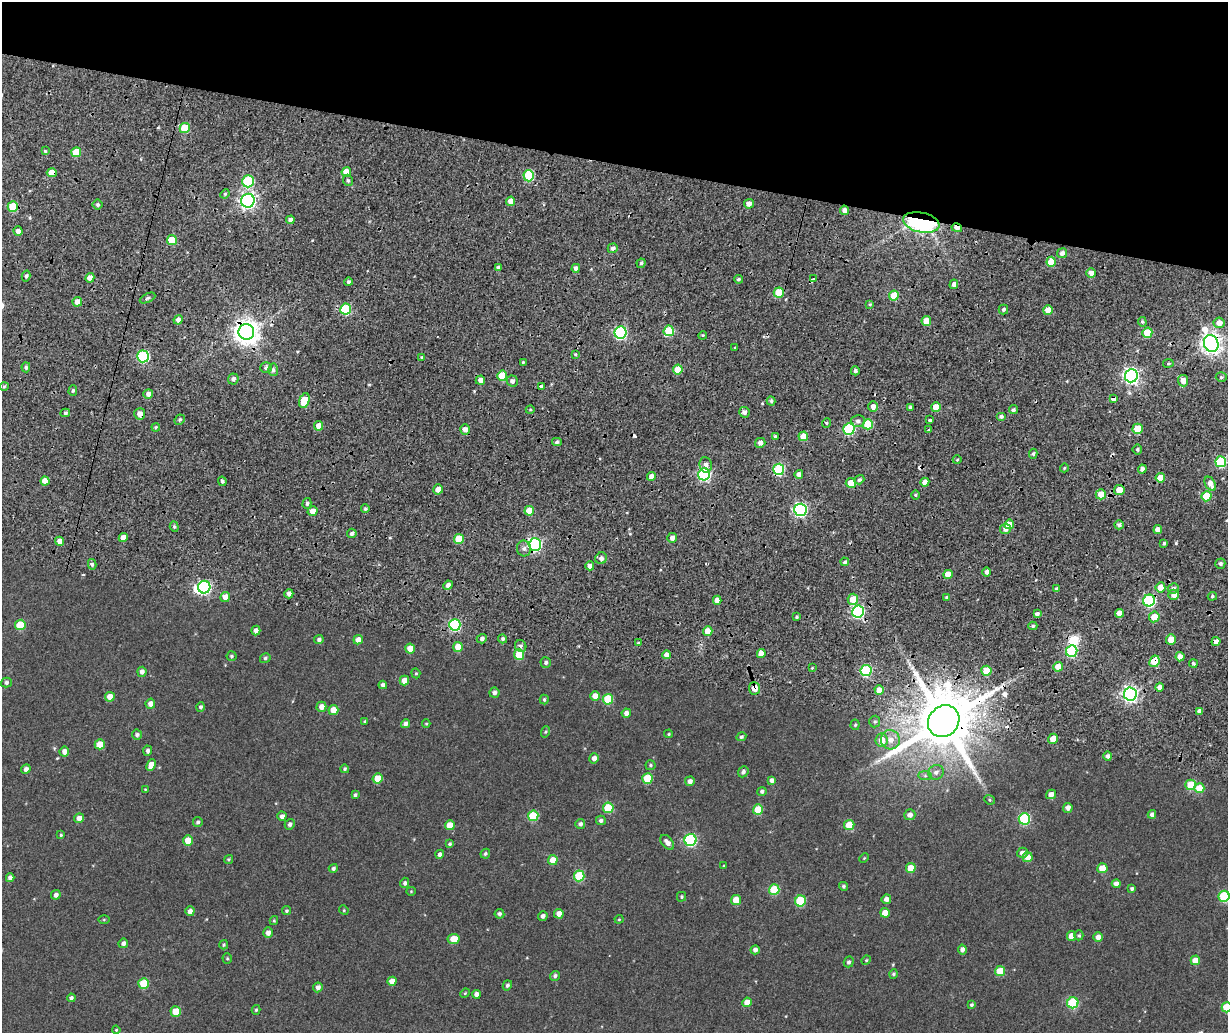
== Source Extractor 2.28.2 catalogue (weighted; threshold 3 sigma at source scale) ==
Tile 2 of 4 x 3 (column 2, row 1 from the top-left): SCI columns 1348-2573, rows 2455-3485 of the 5147 x 3851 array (HDU 1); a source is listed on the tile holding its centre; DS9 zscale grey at full resolution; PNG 1230 x 1035 px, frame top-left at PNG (2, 2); each listed source drawn as its Kron ellipse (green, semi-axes under 4 px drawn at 4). Shown black and unused: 16% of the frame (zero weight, under 2 of 4 exposures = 9% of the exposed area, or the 3 px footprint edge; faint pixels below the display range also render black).
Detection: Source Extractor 2.28.2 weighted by HDU 2 'WHT'; one run over the whole footprint, this tile lists its part. Background 0.0816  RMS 0.044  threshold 0.198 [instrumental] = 3 sigma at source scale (4.5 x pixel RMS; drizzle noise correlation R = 1.50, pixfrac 1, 0.0396/0.0396 arcsec/px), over >= 5 px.
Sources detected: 345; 2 inside a brighter object's white glare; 7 cosmic-ray / hot-pixel residue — neither listed nor drawn; the other 336 listed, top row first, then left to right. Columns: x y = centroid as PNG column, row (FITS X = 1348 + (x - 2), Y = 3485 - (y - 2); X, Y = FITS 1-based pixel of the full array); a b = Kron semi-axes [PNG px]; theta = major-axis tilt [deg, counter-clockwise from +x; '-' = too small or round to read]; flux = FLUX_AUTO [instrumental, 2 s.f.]
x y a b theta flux
185 128 5 5 - 130
45 151 4 3 - 4.8
76 152 5 5 - 72
346 172 5 5 - 65
52 173 5 4 - 53
529 176 5 5 - 220
348 180 6 4 -67 7.2
248 181 6 5 - 290
225 194 5 4 - 5.6
248 201 7 6 - 1200
511 201 5 4 - 40
749 204 5 4 - 25
98 205 5 5 - 7.4
13 206 5 5 - 140
844 210 5 4 - 15
290 220 4 4 - 19
921 222 18 10 -12 680
957 228 5 4 - 33
18 231 4 4 - 20
172 240 5 5 - 98
613 248 5 5 - 11
1062 253 5 5 - 17
1051 262 5 4 - 67
641 263 4 4 - 7
498 267 4 3 - 11
576 268 4 4 - 18
1091 273 5 5 - 21
26 276 5 3 - 8.7
90 278 5 4 - 27
738 279 4 3 - 6.3
813 279 4 3 - 28
348 282 4 4 - 8.5
954 284 5 4 - 18
779 293 5 5 - 100
894 296 5 4 - 91
147 298 8 3 27 6.2
77 302 5 4 - 27
870 304 3 3 - 4.2
346 309 5 5 - 260
1003 310 5 4 - 7.6
1048 310 5 4 - 40
178 320 4 4 - 16
926 321 5 4 - 54
1142 322 5 4 - 6.1
1219 323 5 5 - 28
669 331 5 5 - 150
246 332 8 7 - 3900
620 333 6 6 - 520
1147 333 5 5 - 110
703 335 4 3 - 3.8
1211 344 8 7 - 2300
735 348 3 2 - 3.3
575 354 4 3 - 3.8
143 356 6 6 - 350
422 357 4 3 - 3.2
523 362 4 4 - 3.7
1168 363 5 3 - 5.3
26 367 5 4 - 8.1
266 368 6 5 - 11
678 369 5 4 - 67
273 370 6 5 - 11
855 371 5 4 - 9.9
502 375 5 5 - 110
1131 376 6 6 - 1100
1221 377 5 4 - 6.9
233 379 5 5 - 11
480 380 4 4 - 22
512 381 5 5 - 13
1183 381 6 5 - 33
4 386 5 3 - 4
541 386 3 3 - 22
73 390 5 4 - 6.9
148 394 5 5 - 18
1114 399 4 3 - 51
304 401 8 5 72 100
771 401 4 4 - 6.7
873 407 5 5 - 24
910 407 4 3 - 6.9
936 407 5 5 - 69
530 410 4 3 - 3.8
1013 410 4 4 - 8.3
744 412 5 5 - 14
65 413 5 4 - 6.4
140 414 6 5 - 25
1001 417 5 4 - 9.1
180 420 5 4 - 6.4
930 420 4 3 - 16
858 421 7 6 - 13
826 423 5 3 - 4
868 424 5 5 - 120
319 426 5 4 - 29
156 427 4 3 - 4.5
465 429 5 5 - 21
849 429 6 5 - 320
1138 429 5 5 - 110
928 430 3 3 - 8.3
775 436 3 3 - 5.7
803 436 5 5 - 49
557 442 5 4 - 6.5
760 443 5 5 - 17
1137 449 5 5 - 7.2
1033 454 5 4 - 7.7
957 460 4 3 - 3.4
1221 462 5 5 - 270
706 465 8 6 -80 17
1064 468 4 3 - 3.4
779 469 6 5 - 300
1142 469 4 4 - 14
704 474 6 6 - 560
799 474 4 4 - 18
651 476 4 4 - 23
1160 478 5 4 - 51
859 480 5 4 - 8.1
45 481 4 4 - 34
222 481 5 4 - 7.7
925 482 4 4 - 22
851 483 5 5 - 49
1210 484 7 5 -59 25
438 489 5 4 - 28
1119 490 5 5 - 54
1101 494 5 5 - 48
915 495 5 3 - 3.9
1206 496 5 5 - 120
307 503 5 4 - 8
365 509 4 4 - 7.5
800 510 6 6 - 700
313 511 5 4 - 31
529 511 5 5 - 61
1009 524 5 4 - 57
1119 525 4 4 - 10
174 527 5 4 - 6.4
1005 529 5 5 - 20
1158 530 4 4 - 23
352 533 5 4 - 11
123 538 4 4 - 26
672 538 5 4 - 18
459 539 5 5 - 110
60 541 4 4 - 30
1164 543 4 3 - 5.3
535 545 6 6 - 650
524 548 8 7 - 14
601 558 6 5 - 16
845 562 4 3 - 6.7
92 564 5 4 - 8
1220 564 5 5 - 9.6
590 566 4 4 - 19
987 572 4 4 - 15
948 574 5 4 - 44
448 585 5 4 - 19
204 587 6 6 - 640
1160 587 5 5 - 52
1173 588 5 5 - 11
1056 589 4 3 - 7.7
289 594 4 4 - 15
1174 595 5 5 - 22
1212 596 4 4 - 5.8
225 597 5 4 - 27
947 598 4 4 - 6.5
853 599 5 5 - 64
717 600 4 4 - 20
1149 600 6 6 - 450
858 611 6 6 - 570
1119 613 4 4 - 30
1037 614 4 3 - 10
796 617 3 3 - 5
1154 617 5 5 - 48
20 625 5 5 - 120
455 625 6 5 - 400
1033 626 4 4 - 6.3
256 630 5 4 - 15
708 631 5 4 - 43
319 639 5 4 - 11
482 639 5 4 - 12
503 639 4 4 - 7.5
1171 639 5 5 - 37
358 640 5 4 - 28
1216 641 4 4 - 20
638 643 4 2 - 4
521 646 6 5 - 11
458 647 5 5 - 54
410 649 5 5 - 41
1072 651 6 5 - 300
761 653 4 4 - 31
519 655 5 5 - 110
666 655 4 4 - 23
231 656 5 5 - 5.9
1180 657 5 4 - 27
265 658 5 5 - 6.3
1154 661 6 5 - 91
546 663 5 5 - 8.8
1193 664 4 4 - 5.2
1058 667 5 5 - 46
812 668 3 3 - 3.2
866 670 5 5 - 340
986 671 5 5 - 62
142 672 5 4 - 14
416 673 5 4 - 4.3
404 681 5 4 - 37
6 683 5 5 - 8.7
383 685 4 4 - 11
1159 687 4 4 - 16
754 688 6 5 - 37
879 690 4 4 - 31
494 693 5 5 - 12
1130 694 6 6 - 1100
595 696 5 5 - 36
110 697 5 5 - 37
608 699 5 5 - 140
544 700 5 4 - 6.7
150 704 5 5 - 22
201 707 4 4 - 8.5
321 707 5 5 - 25
333 710 5 5 - 44
1200 711 4 4 - 17
626 713 5 4 - 18
365 721 4 3 - 4.9
944 721 17 14 47 32000
875 722 6 5 - 6.5
405 724 4 4 - 14
426 724 4 4 - 3.6
855 725 5 4 - 5.1
545 732 6 4 72 4.1
669 734 4 3 - 3.9
137 735 5 5 - 9.5
741 737 5 4 - 7.2
1053 739 5 5 - 33
882 740 6 6 - 45
890 740 10 9 - 32
100 744 5 5 - 51
148 751 5 4 - 11
64 752 5 5 - 20
1108 756 5 4 - 11
594 758 5 5 - 18
151 765 6 4 65 31
650 765 5 5 - 5.7
26 769 5 4 - 14
345 769 4 4 - 5.4
743 772 6 5 - 10
936 772 8 7 - 14
925 776 7 4 -1 6.8
377 778 5 5 - 60
647 778 5 5 - 120
772 780 4 4 - 13
690 781 5 4 - 16
1191 785 5 5 - 130
1199 788 5 5 - 67
145 789 4 3 - 2.3
762 791 4 4 - 7.8
1051 794 5 4 - 22
355 795 4 3 - 6.3
989 800 5 4 - 4.5
608 808 5 5 - 140
1068 808 5 4 - 18
758 810 5 5 - 110
1152 814 4 4 - 12
910 815 5 5 - 18
282 816 4 4 - 14
533 816 5 5 - 140
79 818 5 4 - 20
1024 819 6 5 - 290
601 820 5 4 - 9
198 822 5 4 - 7.6
290 824 5 5 - 11
580 824 5 5 - 10
450 825 5 5 - 62
849 825 5 5 - 85
61 835 3 3 - 3.8
188 840 5 5 - 49
690 840 6 6 - 430
667 842 8 5 -49 21
450 844 4 3 - 5.4
1022 853 5 5 - 19
440 854 4 4 - 11
485 854 5 4 - 6.5
1028 857 5 5 - 39
864 858 5 3 - 3.3
229 859 5 4 - 5.4
553 860 5 5 - 43
724 866 3 3 - 3.1
333 868 5 4 - 8.6
911 868 5 5 - 58
1102 868 5 5 - 64
579 876 5 5 - 190
10 878 4 4 - 17
405 883 5 4 - 8.8
1116 884 4 4 - 19
843 886 4 4 - 6
1132 889 4 3 - 8
774 890 5 5 - 170
411 891 4 4 - 3.3
56 895 5 4 - 15
1224 896 5 5 - 220
682 897 5 4 - 5.2
886 899 4 4 - 21
736 900 5 5 - 69
800 901 5 5 - 190
344 910 5 4 - 3.8
190 911 5 4 - 19
286 911 4 4 - 5.5
885 913 5 4 - 39
499 914 5 5 - 10
559 914 5 4 - 22
543 916 5 4 - 12
619 919 4 4 - 3.5
104 920 6 4 1 4.2
274 921 4 4 - 3.7
268 933 5 5 - 19
1079 935 5 4 - 5.1
1071 936 5 4 - 28
1098 937 5 4 - 22
454 939 6 5 - 60
123 943 5 4 - 14
224 945 4 4 - 4.4
962 949 5 4 - 14
755 950 4 4 - 15
227 958 5 4 - 4.3
866 960 5 4 - 4.3
1195 960 5 4 - 49
849 962 5 5 - 9
1000 971 5 5 - 81
893 974 5 4 - 7
555 976 5 4 - 8.9
392 981 5 4 - 27
144 983 5 5 - 120
507 985 5 4 - 7.3
318 987 5 4 - 16
465 993 5 4 - 3.9
476 994 4 4 - 17
71 998 4 4 - 9.2
747 1002 5 4 - 39
1073 1003 6 5 - 270
971 1005 4 3 - 5.8
1227 1007 5 5 - 110
256 1010 5 4 - 4.9
176 1011 5 5 - 65
116 1030 4 4 - 3.4
Overlapping masked pixels (flux is a lower limit): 14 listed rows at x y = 52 173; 921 222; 957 228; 669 331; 246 332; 1211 344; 1114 399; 140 414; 779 469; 535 545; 1149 600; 1154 661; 754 688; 944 721
Isophote crosses this tile's border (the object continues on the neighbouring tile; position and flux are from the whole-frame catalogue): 2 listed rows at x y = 1224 896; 1227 1007